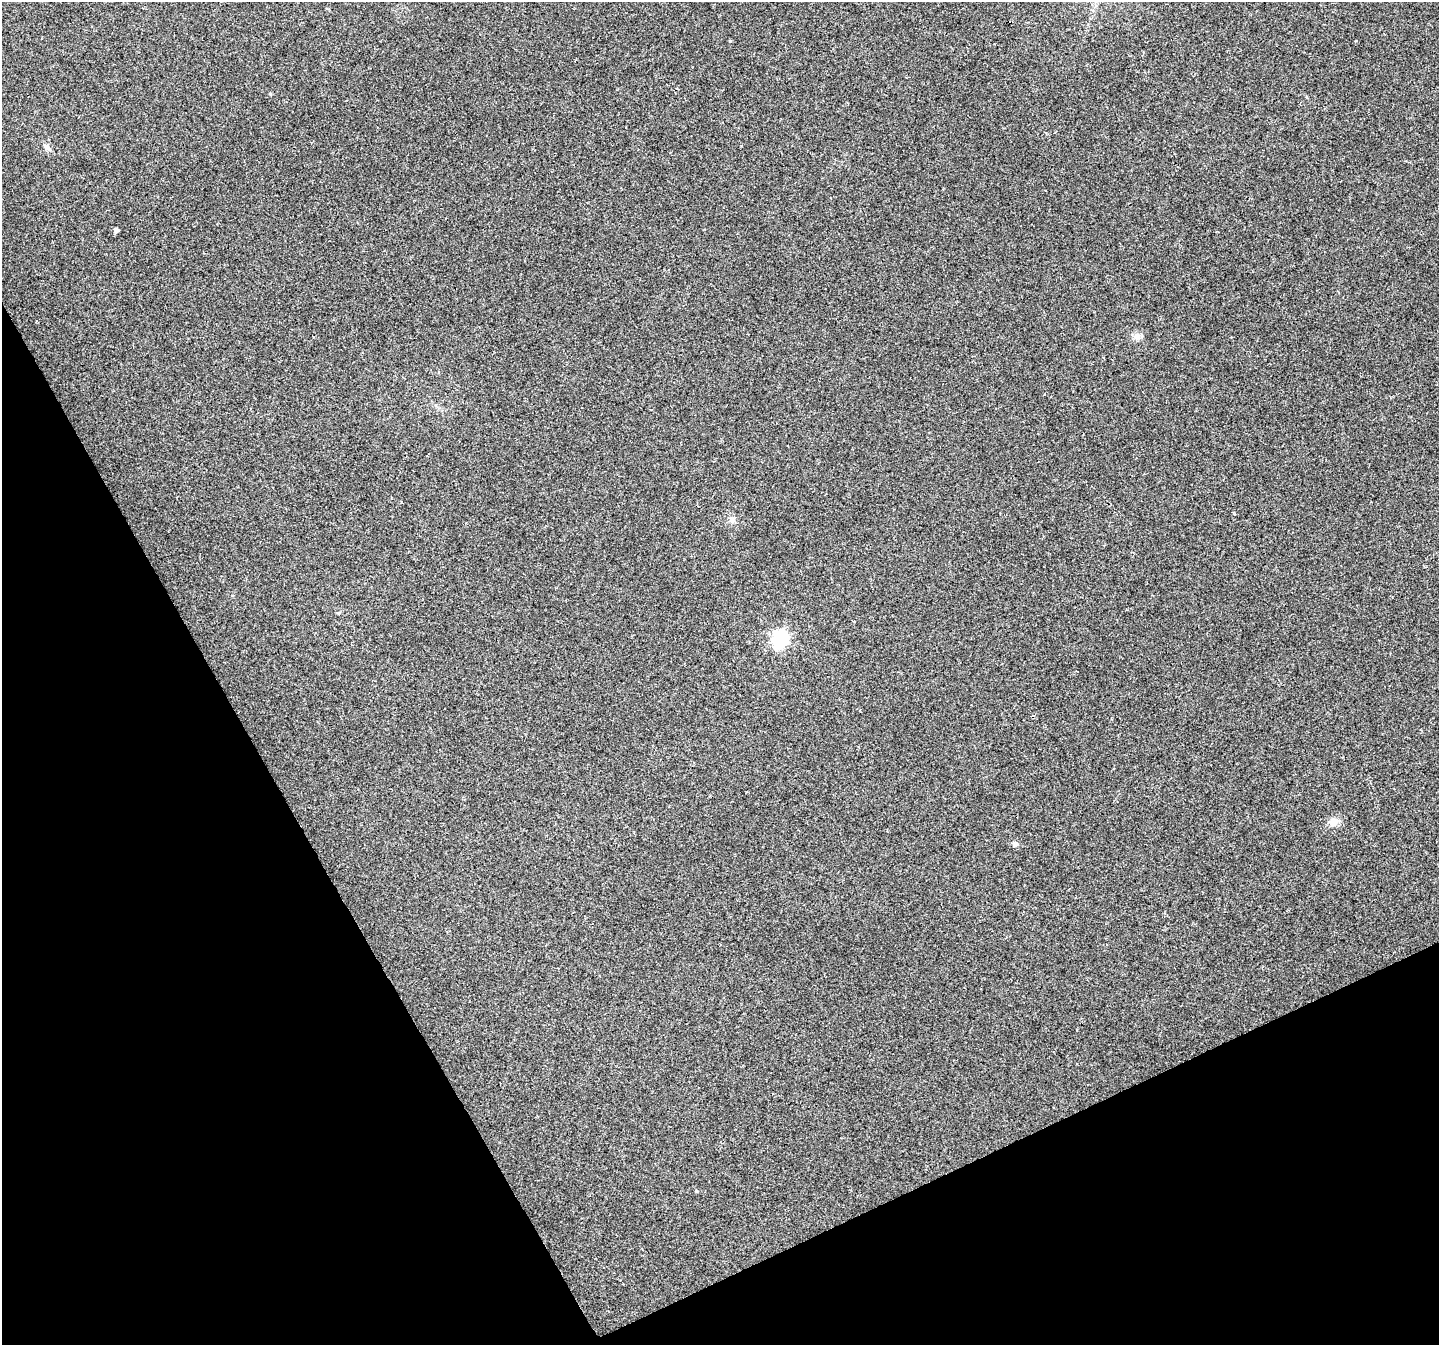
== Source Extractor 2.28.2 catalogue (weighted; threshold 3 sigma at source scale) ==
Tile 14 of 4 x 4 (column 2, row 4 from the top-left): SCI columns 1440-2876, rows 159-1501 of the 5750 x 5629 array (HDU 1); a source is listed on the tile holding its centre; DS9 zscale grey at full resolution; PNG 1441 x 1347 px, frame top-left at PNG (2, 2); no overlay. Shown black and unused: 25% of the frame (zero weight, under 2 of 3 exposures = <1% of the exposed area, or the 3 px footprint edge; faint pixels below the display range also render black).
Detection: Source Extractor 2.28.2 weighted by HDU 2 'WHT'; one run over the whole footprint, this tile lists its part. Background 0.0804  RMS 0.0076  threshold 0.0341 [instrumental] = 3 sigma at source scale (4.5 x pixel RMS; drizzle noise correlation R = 1.50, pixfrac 1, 0.0396/0.0396 arcsec/px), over >= 5 px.
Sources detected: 11; all 11 listed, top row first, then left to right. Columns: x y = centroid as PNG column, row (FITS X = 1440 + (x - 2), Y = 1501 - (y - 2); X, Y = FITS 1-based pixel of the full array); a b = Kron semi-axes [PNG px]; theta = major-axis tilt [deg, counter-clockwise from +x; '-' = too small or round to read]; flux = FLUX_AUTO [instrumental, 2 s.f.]
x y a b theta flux
1011 22 4 3 - 1.2
730 41 5 3 - 0.59
270 94 4 4 - 0.8
48 148 11 4 -58 2
116 230 4 4 - 2.4
1137 336 10 8 1 3.6
732 520 9 7 -83 2.9
780 639 7 7 - 200
1333 822 11 9 38 5.7
1015 844 6 5 - 3.3
696 1191 4 3 - 0.76
Overlapping masked pixels (flux is a lower limit): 1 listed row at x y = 1011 22
Unlisted compact peaks at least as high as the median listed source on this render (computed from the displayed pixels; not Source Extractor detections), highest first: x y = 1234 514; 741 146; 338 613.